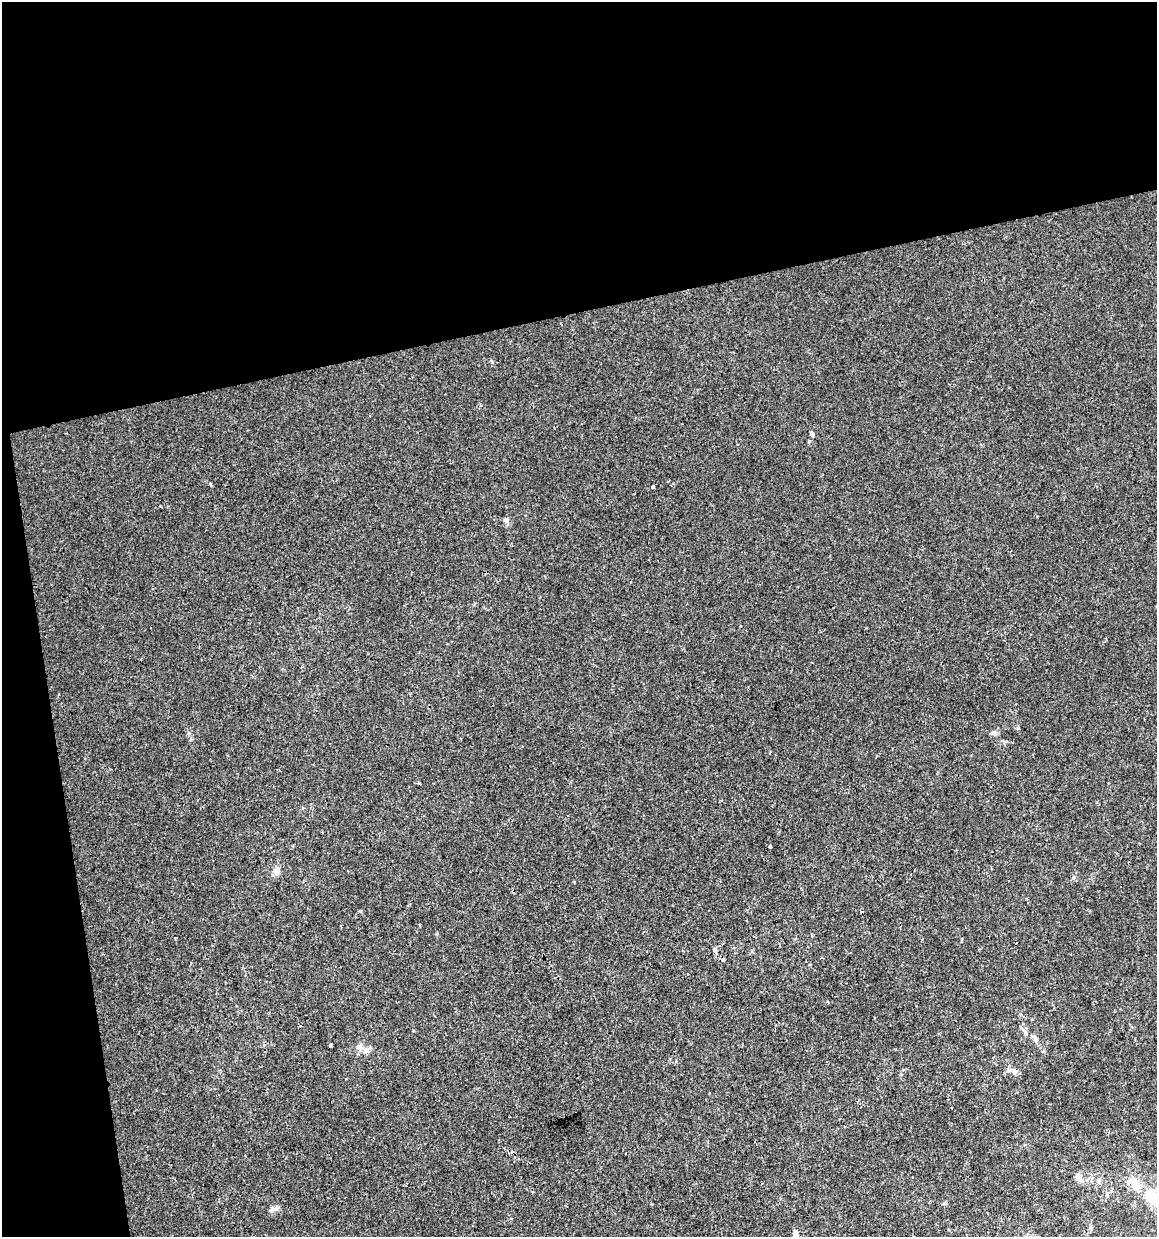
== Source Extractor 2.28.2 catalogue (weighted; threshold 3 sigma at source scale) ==
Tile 1 of 2 x 2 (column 1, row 1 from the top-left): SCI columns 25-1179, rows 1237-2471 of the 2373 x 2471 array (HDU 1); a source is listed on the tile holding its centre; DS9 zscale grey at full resolution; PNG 1159 x 1239 px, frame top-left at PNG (2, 2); no overlay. Shown black and unused: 29% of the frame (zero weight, under 2 of 3 exposures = <1% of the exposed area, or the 3 px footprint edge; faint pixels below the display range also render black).
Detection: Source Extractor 2.28.2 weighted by HDU 2 'WHT'; one run over the whole footprint, this tile lists its part. Background 8.56e-05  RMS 0.0042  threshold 0.0189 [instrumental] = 3 sigma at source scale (4.5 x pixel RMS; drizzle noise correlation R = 1.50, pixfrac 1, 0.0396/0.0396 arcsec/px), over >= 5 px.
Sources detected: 25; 1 inside a brighter listed object's ellipse — not listed separately; the other 24 listed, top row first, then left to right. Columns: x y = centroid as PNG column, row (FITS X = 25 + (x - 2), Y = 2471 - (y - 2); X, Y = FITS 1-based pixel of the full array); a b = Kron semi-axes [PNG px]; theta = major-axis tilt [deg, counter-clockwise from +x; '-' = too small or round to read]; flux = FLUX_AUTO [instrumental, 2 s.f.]
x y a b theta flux
812 434 4 4 - 1.4
210 484 4 3 - 0.54
653 487 3 3 - 2.1
506 520 7 6 - 1.2
1018 728 6 4 -72 0.5
994 733 8 6 -45 1.2
770 846 3 3 - 0.82
276 871 9 7 -74 2.5
1073 877 6 4 89 0.61
715 951 7 5 -87 0.83
723 959 3 3 - 1.6
1026 1033 6 4 -89 0.76
1035 1039 8 6 -73 1.3
330 1044 3 3 - 0.75
359 1047 8 7 - 1.8
1014 1071 10 7 -40 1.8
1078 1176 11 7 -87 1.9
1099 1180 6 5 - 0.85
1131 1182 16 10 26 3.7
1107 1195 5 4 - 0.64
1154 1197 27 16 -20 18
274 1209 14 5 9 1.5
1091 1228 5 4 - 0.73
795 1235 8 6 88 1.8
Isophote crosses this tile's border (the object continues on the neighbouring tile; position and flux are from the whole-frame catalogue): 2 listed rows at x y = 1154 1197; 795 1235
Unlisted compact peaks at least as high as the median listed source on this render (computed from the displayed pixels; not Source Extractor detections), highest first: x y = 809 441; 419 783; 1044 1051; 437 934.